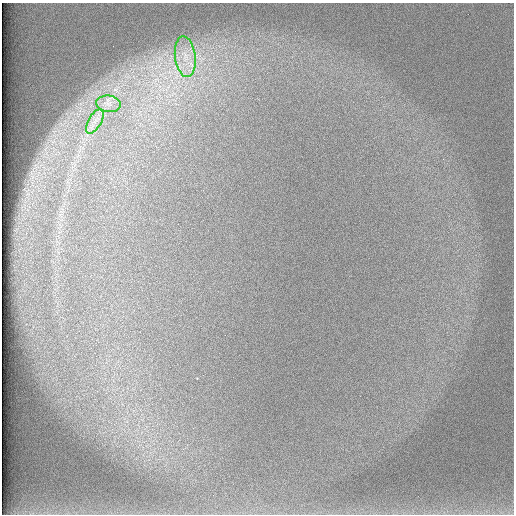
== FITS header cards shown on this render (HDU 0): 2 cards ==
NAXIS1  =                  512 /
NAXIS2  =                  512 /

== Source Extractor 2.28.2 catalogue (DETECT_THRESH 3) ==
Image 512 x 512 px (HDU 0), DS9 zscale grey, 1 PNG px = 1 image px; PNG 516 x 516 px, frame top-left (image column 1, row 512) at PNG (2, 3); each listed source drawn as its Kron ellipse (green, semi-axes under 4 px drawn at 4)
Background 98.4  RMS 2.9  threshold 8.76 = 3 sigma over >= 5 px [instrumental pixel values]
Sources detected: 3; all 3 listed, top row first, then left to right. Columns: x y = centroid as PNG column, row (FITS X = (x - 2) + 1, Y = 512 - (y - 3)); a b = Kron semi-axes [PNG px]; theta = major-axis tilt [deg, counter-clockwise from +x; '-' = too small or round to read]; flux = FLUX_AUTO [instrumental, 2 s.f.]
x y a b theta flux
185 57 20 10 -83 3600
108 104 12 8 -8 1400
95 121 13 6 60 1500